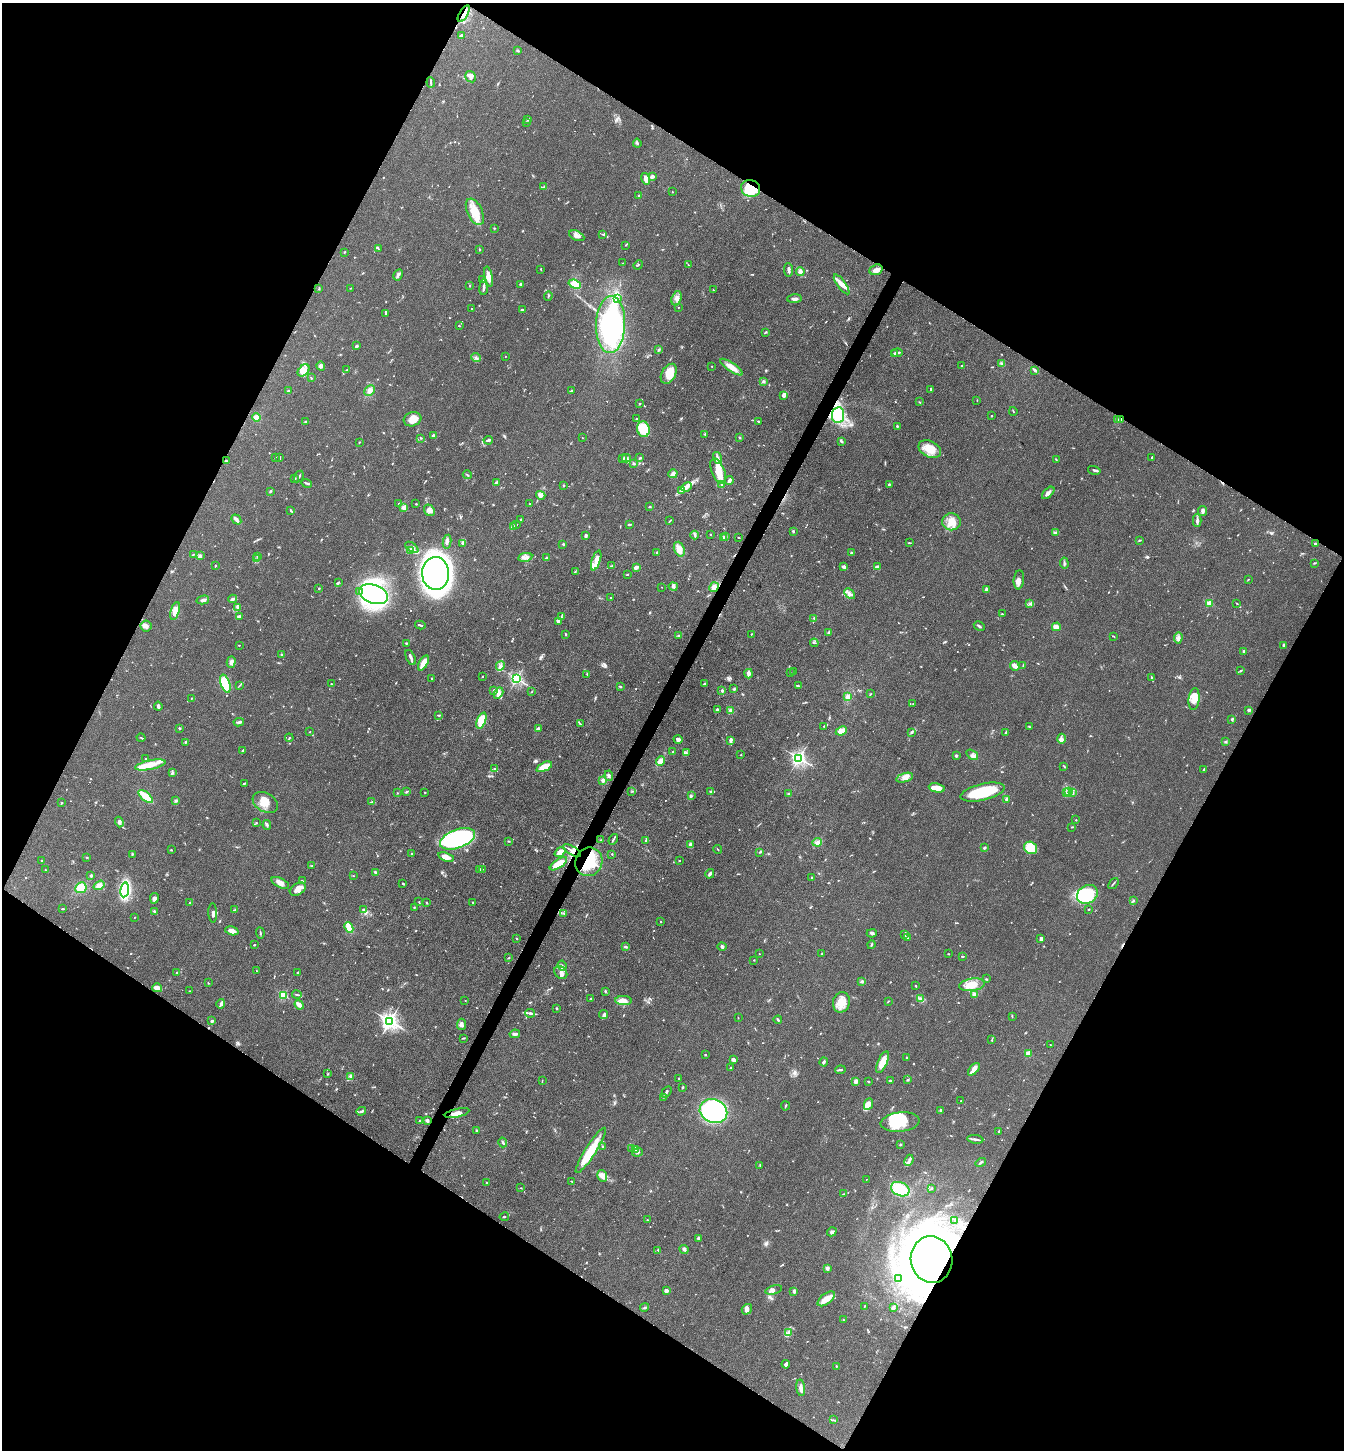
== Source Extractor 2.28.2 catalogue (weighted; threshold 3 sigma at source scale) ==
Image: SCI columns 287-5654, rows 3-5791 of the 5802 x 5793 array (HDU 1 of 3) = the unmasked area's bounding box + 8 px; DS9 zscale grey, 4 x 4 block average (1 PNG px = mean of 4 x 4 image px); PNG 1346 x 1452 px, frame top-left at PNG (2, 3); each listed source drawn as its Kron ellipse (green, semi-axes under 4 px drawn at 4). Shown black and unused: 48% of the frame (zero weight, under 3 of 4 exposures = <1% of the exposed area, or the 3 px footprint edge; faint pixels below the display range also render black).
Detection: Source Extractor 2.28.2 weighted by HDU 2 'WHT'. Background 0.103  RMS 0.0062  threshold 0.0277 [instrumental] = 3 sigma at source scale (4.5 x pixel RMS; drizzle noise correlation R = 1.50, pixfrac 1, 0.05/0.05 arcsec/px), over >= 5 px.
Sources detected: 975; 6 too faint to see at this stretch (4 x 4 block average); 13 inside a brighter object's white glare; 7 cosmic-ray / hot-pixel residue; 1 long thin detection or spike segment (spike, bleed or trail) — neither listed nor drawn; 22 coinciding with a brighter row at this scale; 76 inside a brighter listed object's ellipse — not listed separately; of the other 850, all 500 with FLUX_AUTO >= 1.93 (the completeness limit of this list) listed and drawn (350 fainter detections not listed), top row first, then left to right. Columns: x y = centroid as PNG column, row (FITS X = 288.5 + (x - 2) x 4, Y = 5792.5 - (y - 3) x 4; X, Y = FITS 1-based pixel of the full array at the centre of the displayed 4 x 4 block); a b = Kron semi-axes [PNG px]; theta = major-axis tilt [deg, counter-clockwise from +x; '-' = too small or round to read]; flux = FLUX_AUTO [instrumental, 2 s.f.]
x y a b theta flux
464 14 9 3 60 25
461 35 3 2 - 6.5
517 50 3 2 - 3.9
471 77 6 4 -58 13
431 82 5 2 - 4.9
528 120 2 2 - 4.2
526 122 3 2 - 2.2
637 143 4 3 - 5.8
652 177 4 2 - 17
646 179 6 3 -73 24
544 187 2 2 - 2.6
751 189 10 8 -23 170
672 192 2 2 - 2.4
638 195 2 2 - 12
475 212 14 7 -65 68
494 228 2 2 - 2
603 234 2 2 - 2.7
577 236 8 4 -24 20
625 245 2 2 - 2.4
378 248 3 2 - 3.4
479 249 3 2 - 2.3
344 252 2 2 - 3.1
623 263 2 2 - 2.9
638 265 5 2 - 2.3
688 265 3 2 - 2
541 269 3 2 - 2
789 270 6 2 -83 12
876 270 7 5 21 20
800 271 4 3 - 17
398 275 6 2 60 6.8
488 277 10 3 -80 35
482 280 4 2 - 6.5
521 284 2 2 - 15
575 284 6 4 -20 48
842 284 12 4 -54 33
470 286 2 2 - 2.7
484 287 8 2 85 13
319 288 3 2 - 2.6
351 288 2 2 - 2.2
713 290 2 2 - 2.1
548 296 5 2 - 3.9
617 298 3 3 - 8.4
677 298 7 5 71 18
795 299 7 2 3 12
678 307 2 2 - 3.9
472 309 3 2 - 2.2
522 310 3 2 - 4
386 313 3 2 - 4.3
611 324 28 14 88 450
459 326 2 2 - 2.4
765 332 4 2 - 3.2
356 346 2 2 - 9.3
658 350 2 2 - 2.3
897 353 5 2 - 9.1
895 354 3 2 - 14
505 356 2 2 - 4.6
476 357 5 2 - 6.3
1002 364 3 3 - 9.4
321 366 4 4 - 14
712 366 2 2 - 4
962 366 3 2 - 3.1
731 367 13 4 -34 41
304 370 7 5 46 22
347 370 3 2 - 2.8
1035 370 4 2 - 9.6
669 374 11 7 60 63
311 378 2 2 - 2.3
763 382 4 2 - 5.2
930 389 2 2 - 3.6
370 390 6 5 - 17
572 390 2 2 - 3.2
288 391 3 2 - 2.7
783 396 4 3 - 5.8
977 400 2 2 - 2
920 402 3 2 - 2.3
639 403 2 2 - 2.8
1013 411 4 2 - 2.9
838 415 8 6 83 180
992 416 2 2 - 9.4
256 417 4 4 - 18
412 419 9 7 18 34
637 419 3 2 - 3.3
1117 420 3 2 - 9.5
1120 420 4 2 - 6.7
758 421 2 2 - 3.7
305 422 3 2 - 3.7
897 426 2 2 - 3.4
643 429 8 6 -74 96
705 434 2 2 - 17
433 435 2 2 - 7.4
582 437 2 2 - 1.9
740 437 2 2 - 9.8
420 438 2 2 - 2.5
488 440 5 2 - 7.4
841 441 4 2 - 7.2
360 442 2 2 - 2
930 449 12 8 -27 65
1152 457 2 2 - 3.5
275 458 2 2 - 2.3
280 458 2 2 - 3.4
622 458 2 2 - 2
626 458 4 2 - 8.4
640 458 3 2 - 4.2
718 458 6 2 -76 10
1056 459 3 2 - 2.3
226 461 3 2 - 4.4
634 463 3 2 - 3.7
1094 470 6 2 -15 8.6
718 471 14 6 -68 44
673 474 4 3 - 15
467 475 4 2 - 3.7
299 477 6 2 58 4.8
295 478 3 2 - 2.9
729 480 4 3 - 8.9
496 482 3 2 - 4.4
306 483 5 2 - 4.3
721 484 3 2 - 3.2
889 484 3 2 - 4.2
563 485 2 2 - 13
687 487 5 4 - 13
270 491 3 2 - 4.1
682 491 3 2 - 2.6
1048 493 8 2 44 16
541 495 5 3 - 14
399 503 2 2 - 3.1
416 504 2 2 - 8.1
530 504 2 2 - 2.6
404 507 2 2 - 120
650 507 2 2 - 2.7
291 510 3 2 - 5.4
429 510 6 5 - 16
1202 511 5 2 - 11
236 519 5 3 - 13
521 519 2 2 - 12
670 520 3 2 - 2.5
1197 521 6 2 90 13
952 522 9 8 - 49
629 524 3 2 - 6.9
516 525 2 2 - 2.3
513 527 2 2 - 22
793 531 3 2 - 5.6
1055 533 3 2 - 4.4
710 534 2 2 - 2.6
586 535 3 2 - 8.1
695 535 4 2 - 4.8
723 537 2 2 - 27
726 537 2 2 - 2.6
739 538 2 2 - 2.5
1140 540 3 2 - 3.2
447 542 7 3 80 14
463 543 3 2 - 8.4
909 543 3 2 - 2.6
1315 543 2 2 - 17
563 544 2 2 - 5.7
412 547 7 3 -36 16
679 549 8 5 -69 24
410 551 4 2 - 5.5
657 552 3 2 - 5.1
852 553 3 2 - 4.5
193 554 2 2 - 2.6
200 556 4 3 - 8.7
257 556 3 2 - 2.2
525 557 7 3 10 15
547 558 4 2 - 5.5
257 559 3 2 - 2.4
596 561 10 4 71 29
1064 563 6 2 -85 7.1
1314 563 3 2 - 3.1
215 566 2 2 - 3.3
612 566 4 2 - 3.9
878 566 3 3 - 7.1
636 567 4 3 - 13
844 567 4 2 - 9.3
575 572 2 2 - 2.5
435 573 16 13 -88 1800
627 574 2 2 - 3.4
1019 580 9 5 83 19
1248 580 3 2 - 1.9
338 582 3 2 - 3.2
662 587 2 2 - 2.3
673 587 4 3 - 7.1
714 587 5 4 - 20
319 588 2 2 - 12
986 589 3 2 - 15
359 592 3 2 - 4.7
374 594 15 9 -20 1200
850 594 6 3 -45 11
610 598 2 2 - 2.5
233 599 4 2 - 8.5
203 600 6 4 14 11
1030 603 2 2 - 2.4
1210 603 2 2 - 140
1237 603 3 2 - 2.6
238 607 3 2 - 3.5
175 611 9 3 74 37
1002 614 2 2 - 3.1
239 617 3 2 - 11
561 617 3 2 - 3.2
814 618 2 2 - 3.5
558 621 2 2 - 2.9
420 625 5 2 - 5.3
146 626 5 5 - 14
979 626 6 2 -28 5.3
1056 627 4 2 - 45
829 632 3 2 - 6
566 634 2 2 - 3.3
751 634 2 2 - 2.3
679 636 3 2 - 3.8
1113 636 4 2 - 2.3
1178 638 5 4 - 11
406 643 2 2 - 3.3
814 643 4 2 - 3.4
239 645 2 2 - 2
1283 645 3 2 - 4
1244 651 2 2 - 26
281 655 2 2 - 3.7
411 657 8 2 -65 15
231 662 6 4 73 15
423 663 8 3 61 61
1023 665 3 2 - 2.5
500 666 5 3 - 11
1015 666 5 4 - 17
794 671 2 2 - 2.8
1240 671 3 2 - 3.2
790 673 2 2 - 2.1
587 674 2 2 - 2.3
749 674 5 3 - 13
482 676 2 2 - 4.1
432 678 2 2 - 2
1152 678 4 2 - 3.2
517 679 2 2 - 860
225 684 9 4 -71 230
331 684 2 2 - 2.8
704 684 4 2 - 6
240 685 2 2 - 2.2
798 686 3 2 - 2.4
620 687 3 2 - 4.1
734 689 3 2 - 3.8
494 691 2 2 - 22
722 691 2 2 - 5.4
532 692 3 2 - 2.2
498 693 6 3 61 13
870 694 3 2 - 2.3
848 697 4 3 - 11
191 698 2 2 - 2.7
1194 699 11 5 83 30
913 704 2 2 - 2.2
158 706 4 2 - 8.3
717 709 4 2 - 5.4
1249 710 3 2 - 9.2
731 711 3 3 - 11
439 715 3 2 - 3.8
1232 719 3 2 - 3.9
481 720 8 4 67 130
239 722 5 2 - 7.1
580 724 4 2 - 2.8
824 726 2 2 - 3.4
1029 727 3 2 - 3
180 728 3 2 - 2.9
538 729 4 3 - 10
841 731 6 4 25 46
310 732 2 2 - 2.1
911 732 3 2 - 4.3
1006 732 2 2 - 4.2
141 738 4 2 - 3.6
289 738 4 2 - 3.8
678 739 4 3 - 9.7
1061 739 5 3 - 10
730 740 3 3 - 6.9
185 742 3 2 - 3.2
1225 742 3 2 - 3.5
243 750 3 2 - 4.1
673 752 3 2 - 2.6
686 753 3 2 - 4.5
741 755 2 2 - 2.7
972 755 6 4 -36 13
956 756 2 2 - 31
145 758 2 2 - 4.7
799 758 2 2 - 1300
660 761 5 3 - 36
150 765 15 4 11 47
1064 766 4 2 - 2.3
544 767 8 4 26 60
495 768 3 2 - 2.8
1203 770 3 2 - 2
172 772 3 2 - 5.1
609 776 5 3 - 7.6
905 778 9 4 17 21
603 780 3 3 - 9.9
244 783 3 2 - 3.7
937 788 8 4 -12 40
632 791 2 2 - 2.4
710 791 2 2 - 4
1069 791 3 2 - 4.5
406 792 4 2 - 4
425 792 3 2 - 2.3
983 792 22 8 13 190
397 793 2 2 - 2.2
1067 793 2 2 - 2.4
1072 793 2 2 - 2.1
789 794 2 2 - 32
691 796 3 2 - 4
146 797 9 3 -41 70
1006 799 3 2 - 4.2
176 801 2 2 - 3.2
265 802 13 9 -31 46
371 802 4 2 - 2.7
62 803 2 2 - 4.1
1076 820 2 2 - 6.5
119 822 5 3 - 11
256 823 2 2 - 2.2
267 825 5 2 - 6
1072 827 4 2 - 3.4
457 839 18 9 21 640
613 839 6 2 57 5.2
601 840 2 2 - 1.9
645 840 3 2 - 3.3
508 841 3 2 - 2.9
817 842 4 3 - 11
691 845 3 2 - 22
984 848 3 2 - 6.1
1031 848 7 6 - 110
718 849 4 2 - 2.5
171 850 2 2 - 5.4
572 851 10 2 -31 16
560 852 6 3 38 33
760 852 3 2 - 2.9
412 853 2 2 - 3.7
132 854 3 2 - 4.9
612 854 2 2 - 7.2
87 857 3 2 - 2.3
446 857 8 4 -17 25
41 861 2 2 - 2.2
679 861 2 2 - 2.6
589 862 14 13 - 130
558 864 10 4 33 79
311 866 3 2 - 2.4
479 869 2 2 - 11
45 870 2 2 - 2.6
482 870 3 2 - 2.5
375 872 4 3 - 5.9
710 874 5 2 - 10
91 875 2 2 - 6.2
353 876 2 2 - 2
812 878 2 2 - 2.2
302 881 2 2 - 3.6
280 883 9 4 -26 23
403 883 3 2 - 4.8
1113 883 6 2 51 3.8
99 885 6 3 34 18
81 888 6 5 - 50
298 889 9 5 32 31
125 890 7 4 81 350
1087 894 11 9 34 300
154 898 5 4 - 12
1133 900 4 2 - 4.2
419 902 3 2 - 3.5
473 902 2 2 - 5.9
190 903 3 2 - 6.8
427 903 3 2 - 2.4
414 907 2 2 - 2.7
62 909 3 2 - 4.1
1089 909 3 2 - 2.4
235 910 3 2 - 4.7
363 910 4 2 - 5.2
154 911 4 2 - 4.6
213 913 9 3 -88 9.3
564 913 3 2 - 4.3
135 917 2 2 - 2.1
661 922 2 2 - 2.6
349 927 5 3 - 70
232 931 7 3 -16 25
260 933 6 2 -85 4.7
872 933 5 3 - 7.4
905 934 3 2 - 2.5
516 938 3 2 - 2.4
907 938 3 2 - 4.1
1041 939 4 2 - 11
254 945 2 2 - 3.2
872 945 4 2 - 3.6
626 947 3 2 - 5.8
722 947 4 3 - 8.3
822 953 3 2 - 2
759 954 2 2 - 2.5
948 954 2 2 - 1.9
963 956 2 2 - 2.6
509 958 2 2 - 2.3
754 960 2 2 - 2.9
562 966 5 2 - 4.5
256 971 2 2 - 2.1
561 972 7 5 -45 18
177 973 2 2 - 8.8
297 973 3 2 - 2.7
987 979 2 2 - 2.5
862 981 3 2 - 5.2
208 983 3 2 - 2.2
972 985 13 6 8 53
916 986 2 2 - 3.8
157 988 5 3 - 27
190 991 2 2 - 3.1
605 991 3 2 - 3.6
975 994 3 3 - 15
283 995 2 2 - 280
297 995 4 2 - 4
591 998 3 2 - 2.9
921 999 4 3 - 6.6
465 1001 2 2 - 2.4
623 1001 8 4 -4 31
889 1001 3 2 - 2.1
841 1002 10 8 77 45
221 1004 5 2 - 5.8
299 1005 5 3 - 25
557 1008 2 2 - 4.1
530 1013 5 2 - 7.5
604 1014 5 2 - 6.7
1012 1017 2 2 - 2
738 1018 2 2 - 2.1
778 1020 4 2 - 4.8
212 1021 2 2 - 25
390 1021 3 2 - 2000
461 1024 6 4 84 12
515 1034 5 2 - 9.9
463 1038 3 2 - 2.6
992 1040 3 2 - 3.1
1050 1045 2 2 - 2.6
705 1054 2 2 - 2.7
1028 1054 2 2 - 150
907 1057 2 2 - 4.6
733 1060 4 3 - 8.8
824 1062 4 2 - 8.1
882 1062 11 4 66 37
731 1068 2 2 - 3.1
974 1069 7 4 48 23
840 1070 5 2 - 7.2
328 1074 3 2 - 2.8
350 1076 4 3 - 13
679 1079 2 2 - 3.1
542 1080 2 2 - 2.2
908 1080 3 2 - 4
856 1081 3 3 - 17
890 1081 2 2 - 3.7
868 1082 3 2 - 2.7
682 1087 3 2 - 3.5
666 1092 6 2 57 6.8
664 1097 2 2 - 2.3
961 1101 2 2 - 2
868 1104 6 4 65 34
785 1106 4 2 - 3.4
940 1110 2 2 - 7.6
361 1111 5 2 - 7.2
713 1111 14 11 -23 610
457 1113 12 4 13 22
427 1120 3 2 - 11
420 1121 2 2 - 15
900 1122 19 9 7 130
476 1130 2 2 - 2.3
999 1131 2 2 - 4.3
975 1139 8 2 -8 9
503 1142 5 2 - 5.9
900 1145 3 2 - 2.5
602 1146 2 2 - 3.1
632 1149 3 2 - 3
635 1149 2 2 - 2.5
591 1150 26 5 58 130
638 1152 5 2 - 6.4
909 1160 6 2 66 6.8
981 1162 5 2 - 5.4
760 1166 3 2 - 2.5
602 1176 6 5 - 23
866 1179 2 2 - 2.3
571 1181 4 2 - 2.2
487 1182 2 2 - 2.8
521 1188 2 2 - 2.3
900 1189 10 6 -24 100
931 1189 2 2 - 2.3
843 1194 2 2 - 2.9
504 1217 4 2 - 2.6
647 1220 2 2 - 3
954 1221 2 2 - 2.5
832 1232 5 3 - 8.6
699 1238 3 2 - 12
684 1249 5 3 - 6.8
658 1250 2 2 - 3.4
932 1259 23 21 -82 3800
827 1268 2 2 - 63
898 1278 4 2 - 3.3
774 1290 8 4 15 12
667 1291 4 3 - 6.4
794 1291 4 3 - 8.1
826 1299 10 5 37 39
865 1306 2 2 - 2
645 1307 4 2 - 7.2
893 1307 3 3 - 6.4
747 1309 5 5 - 15
844 1320 2 2 - 2.2
788 1332 3 2 - 4.6
786 1364 4 3 - 9.4
836 1366 2 2 - 2.6
801 1388 8 3 -83 18
833 1420 3 2 - 3.2
Overlapping masked pixels (flux is a lower limit): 8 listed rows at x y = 464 14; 751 189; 838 415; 1120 420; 572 851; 589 862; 558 864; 932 1259
Diffuse or blended objects may show on this block-average render without a row.